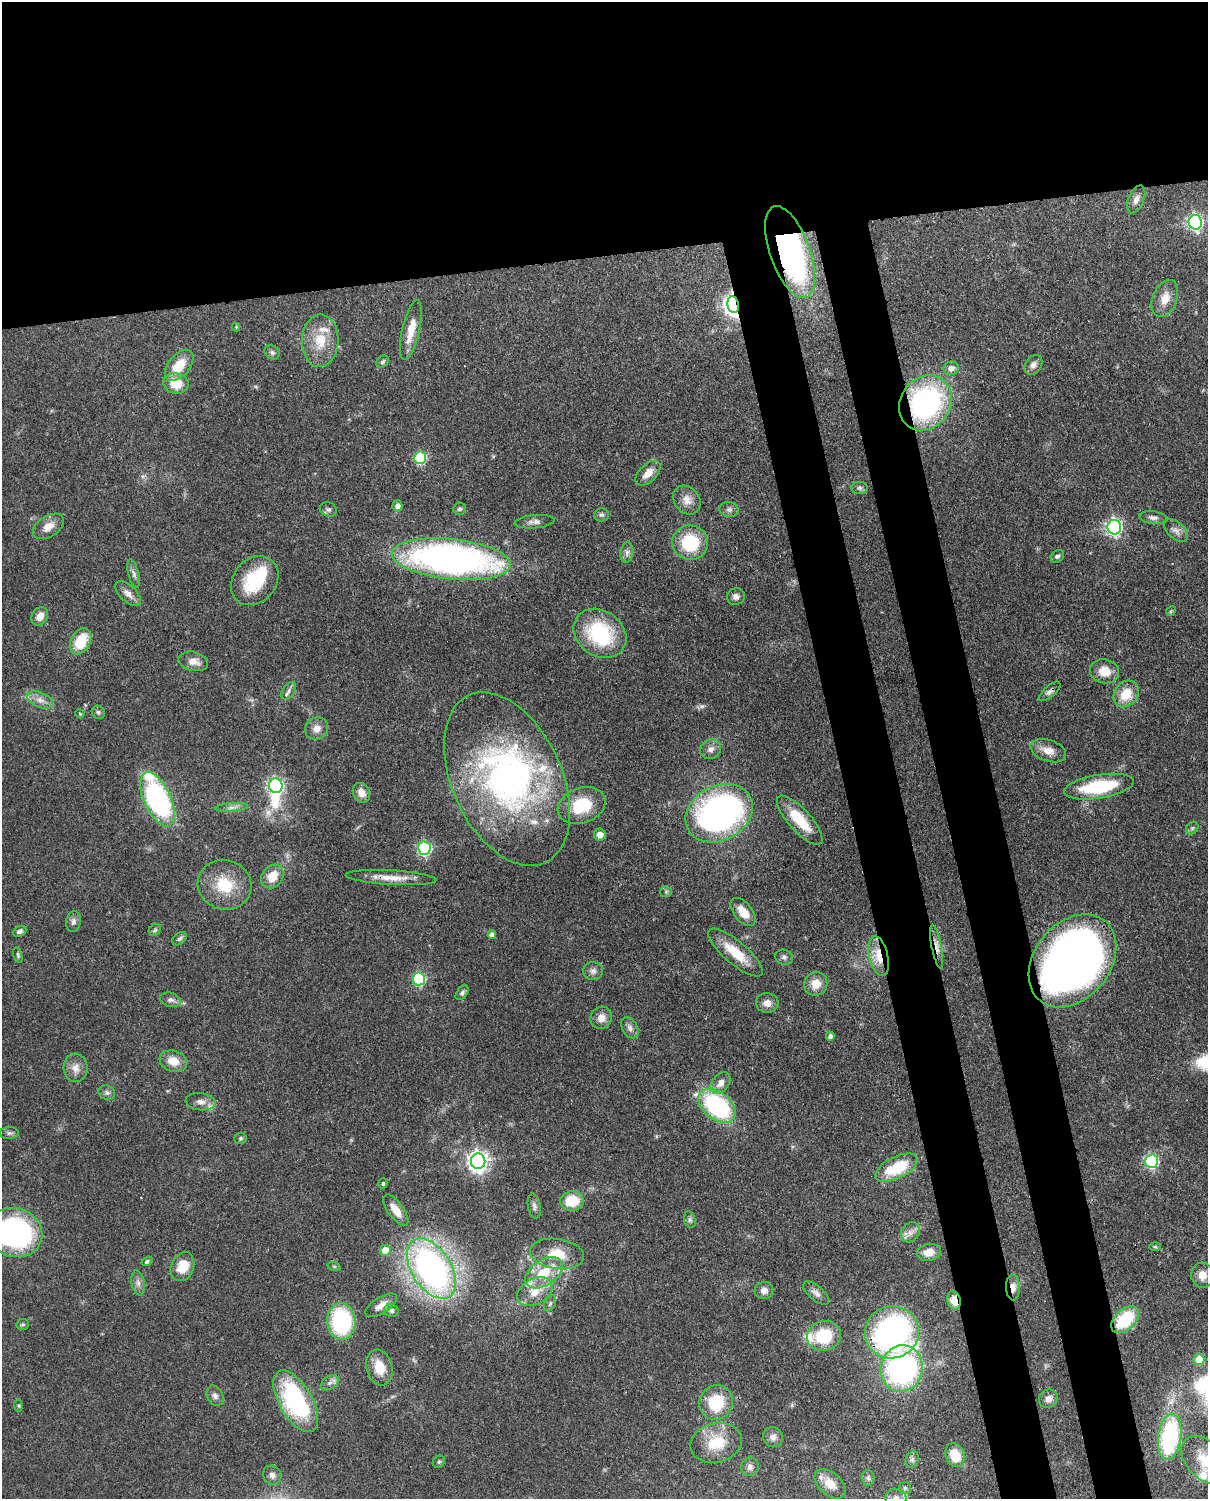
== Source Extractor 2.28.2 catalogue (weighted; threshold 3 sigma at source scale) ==
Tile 2 of 4 x 3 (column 2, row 1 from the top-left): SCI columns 1296-2501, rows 3149-4645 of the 5000 x 4911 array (HDU 1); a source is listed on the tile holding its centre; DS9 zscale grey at full resolution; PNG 1210 x 1501 px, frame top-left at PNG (2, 2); each listed source drawn as its Kron ellipse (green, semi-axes under 4 px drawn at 4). Shown black and unused: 25% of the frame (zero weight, under 3 of 4 exposures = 7% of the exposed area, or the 3 px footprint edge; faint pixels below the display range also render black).
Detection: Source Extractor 2.28.2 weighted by HDU 2 'WHT'; one run over the whole footprint, this tile lists its part. Background 0.0986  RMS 0.0041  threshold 0.0184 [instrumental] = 3 sigma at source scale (4.5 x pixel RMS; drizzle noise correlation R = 1.50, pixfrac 1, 0.05/0.05 arcsec/px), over >= 5 px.
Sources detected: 167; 1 too faint to see at this stretch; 4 inside a brighter object's white glare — neither listed nor drawn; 9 inside a brighter listed object's ellipse — not listed separately; the other 153 listed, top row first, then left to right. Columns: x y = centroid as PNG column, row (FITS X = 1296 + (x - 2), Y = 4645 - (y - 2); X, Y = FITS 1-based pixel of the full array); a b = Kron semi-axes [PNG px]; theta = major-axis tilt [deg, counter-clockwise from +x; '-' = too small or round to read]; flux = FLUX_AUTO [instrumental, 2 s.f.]
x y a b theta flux
1136 199 15 7 68 2.5
1195 222 7 6 - 100
790 252 48 20 -70 120
1165 298 19 12 68 5.6
733 305 8 5 -80 260
236 327 4 4 - 0.42
411 330 30 8 77 7.9
320 341 26 18 88 11
272 352 8 6 -28 1.1
383 362 7 5 45 0.87
179 365 18 10 50 9.6
1033 365 11 8 55 2.1
951 368 8 6 9 2.2
176 383 12 10 -10 8.7
925 403 29 24 53 79
420 458 6 6 - 40
648 473 15 8 44 4.5
860 488 8 6 -1 1.1
687 500 15 12 -51 4.1
397 506 5 5 - 1.9
328 509 9 7 -22 1.1
460 509 6 6 - 0.86
729 509 9 7 -10 1.5
601 515 7 7 - 1
1153 518 14 6 -7 1.7
535 522 20 6 5 2.3
48 526 17 10 32 4.5
1114 527 7 6 - 120
1176 531 14 8 -42 2.4
690 543 18 17 - 20
627 553 10 6 84 1.7
1057 556 7 5 37 1.1
451 559 60 20 -6 180
134 574 14 5 -76 1.6
255 581 26 21 50 22
128 593 16 8 -43 2.8
736 597 9 8 - 2
1171 611 5 4 - 0.48
40 616 10 7 57 3.8
600 633 28 22 -36 33
81 641 14 9 62 13
193 661 15 9 -14 3.6
1105 671 14 12 -10 6.6
289 691 10 6 56 1.4
1050 691 13 5 42 1.7
1126 694 14 11 54 9.1
40 700 14 7 -21 3
98 712 7 6 - 0.95
80 714 5 3 - 0.37
317 729 12 11 - 3.5
711 749 11 9 39 2.4
1048 751 18 10 -19 4.6
507 779 92 55 -65 150
276 786 7 7 - 90
1099 787 35 11 9 27
361 793 10 8 -64 3.5
157 799 29 13 -65 85
582 806 24 17 20 18
232 807 16 4 4 1.9
719 813 35 27 29 130
800 820 31 11 -48 12
1192 828 7 5 44 0.72
600 834 6 6 - 2.9
424 848 6 6 - 68
272 876 13 10 51 7.3
391 878 45 7 -3 6.8
225 885 27 24 -16 16
666 892 6 5 - 0.71
743 912 16 9 -51 5.9
73 921 10 7 79 1.5
155 930 7 5 45 0.8
20 931 7 5 25 1.3
492 935 4 4 - 2.1
180 939 8 5 38 1
937 946 22 5 -79 2.9
736 953 34 11 -40 12
18 955 8 3 -72 0.63
879 956 20 9 -76 8.7
784 957 9 7 -23 1.2
1072 961 51 38 51 300
593 971 10 9 - 1.9
419 979 6 6 - 49
816 984 12 11 - 5.5
462 993 8 5 54 1.1
170 1000 10 7 -16 1.7
767 1003 11 9 -4 3.2
601 1018 11 10 - 3.6
630 1028 11 7 -60 1.9
830 1036 4 4 - 2
173 1061 14 10 -19 5.9
75 1068 14 12 -86 3.8
720 1083 12 8 52 3.3
107 1093 8 7 - 1.4
201 1102 15 8 -6 2.6
717 1106 21 13 -39 55
9 1133 9 6 1 1.2
240 1138 6 5 - 0.65
478 1161 8 7 - 240
1152 1161 6 6 - 65
897 1168 23 10 26 18
383 1183 5 4 - 0.68
572 1201 12 9 5 11
534 1206 13 6 -79 1.4
396 1210 18 7 -54 5.5
690 1220 9 5 -72 1.1
15 1232 28 24 -19 95
910 1232 10 8 53 2.6
1155 1247 6 4 0 0.51
385 1250 5 5 - 6.9
929 1252 12 8 10 4.8
557 1254 27 15 -8 11
147 1261 6 4 35 0.87
334 1266 7 4 -19 0.57
182 1267 15 11 68 8.7
431 1268 33 20 -57 150
544 1273 21 13 33 13
1202 1275 12 11 - 4
138 1283 12 6 -80 1.9
1013 1287 13 6 -88 3.3
764 1290 9 8 - 2.3
535 1292 19 12 29 7.8
816 1293 16 7 -40 2.3
954 1300 9 6 -75 5.3
550 1303 8 5 63 1.1
381 1305 18 8 32 3.7
391 1311 7 6 - 1.3
1125 1320 16 10 43 21
341 1321 18 14 -86 39
23 1324 6 5 - 0.77
892 1332 27 26 - 100
824 1336 17 15 16 18
1199 1360 5 5 - 11
379 1368 18 12 -74 7.8
902 1369 23 21 75 85
330 1383 10 6 35 1.7
215 1396 11 7 -62 1.7
1048 1399 10 9 - 2.2
296 1401 34 16 -60 55
716 1403 17 16 - 16
18 1405 6 4 -83 0.54
773 1437 10 10 - 2
1170 1437 23 11 82 49
716 1443 26 19 13 13
955 1455 12 9 -66 9.4
912 1459 8 6 69 1.2
1205 1460 28 18 -46 12
439 1462 7 5 44 0.72
750 1467 9 8 - 1.7
272 1475 10 9 - 2
868 1478 8 6 -87 1.1
830 1484 18 11 -43 6
905 1488 6 6 - 0.83
896 1498 10 9 - 2.3
Overlapping masked pixels (flux is a lower limit): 12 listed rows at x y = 790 252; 733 305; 925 403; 1050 691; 391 878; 937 946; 879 956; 1072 961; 1013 1287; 954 1300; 1125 1320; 892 1332
Isophote crosses this tile's border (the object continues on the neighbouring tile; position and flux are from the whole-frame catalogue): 3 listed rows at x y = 15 1232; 1205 1460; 896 1498